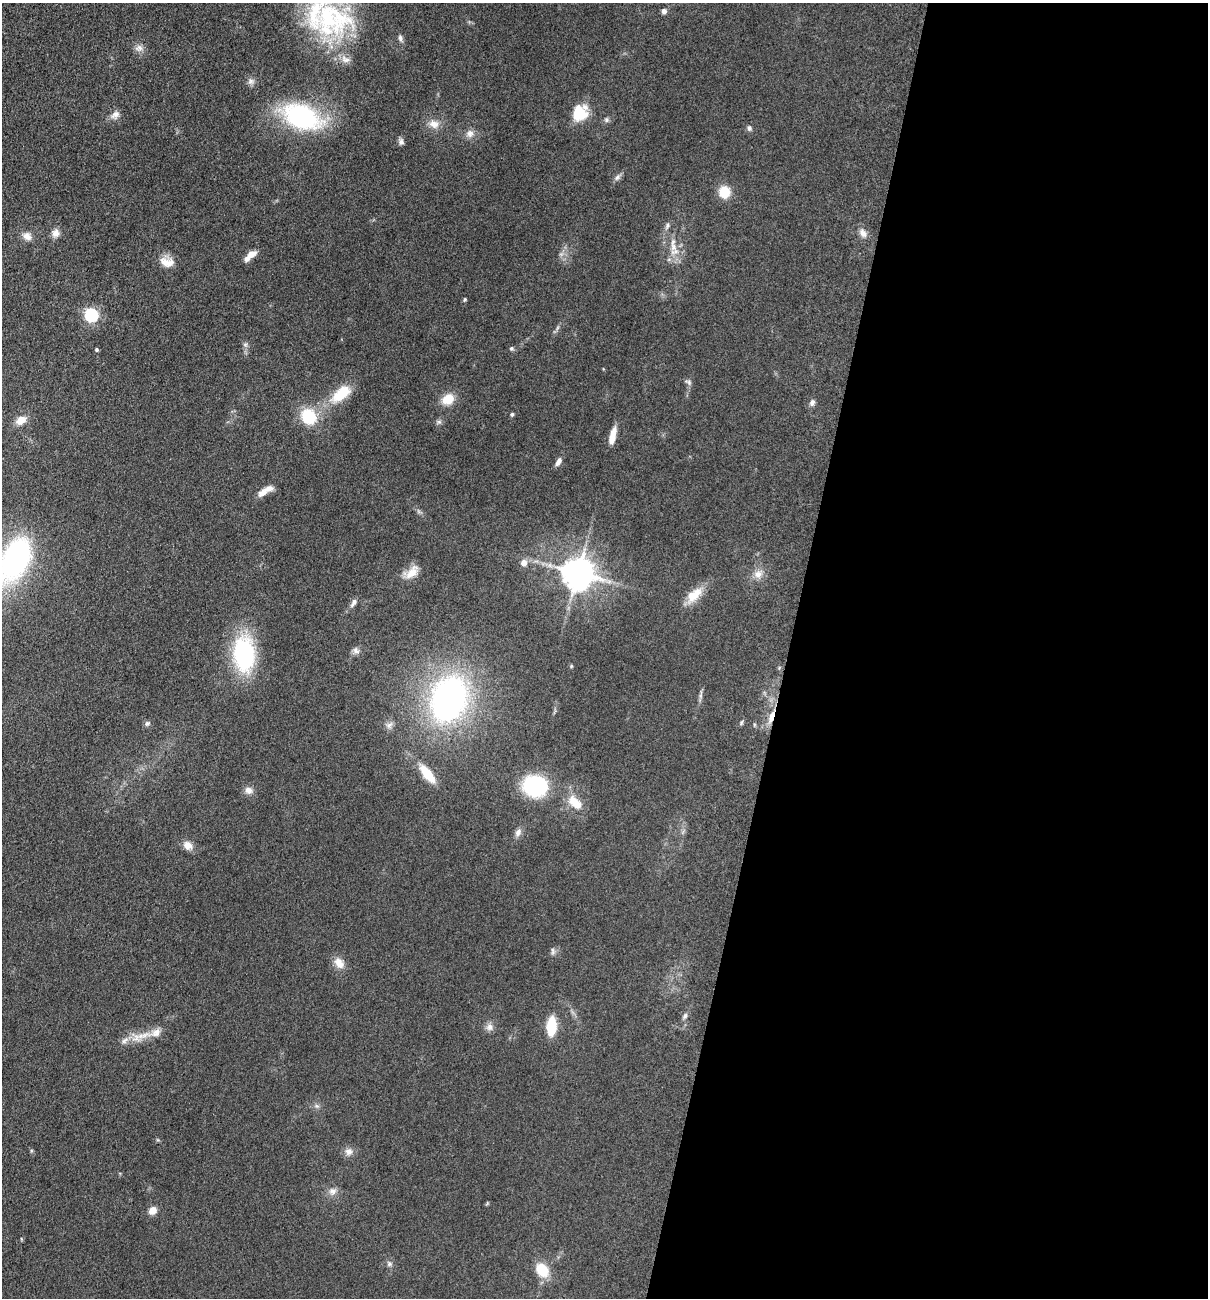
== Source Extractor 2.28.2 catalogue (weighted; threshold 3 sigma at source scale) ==
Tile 12 of 4 x 4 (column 4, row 3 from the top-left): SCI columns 3797-5002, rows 1298-2593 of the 5254 x 5200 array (HDU 1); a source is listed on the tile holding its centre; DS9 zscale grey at full resolution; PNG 1210 x 1300 px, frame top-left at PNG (2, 3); no overlay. Shown black and unused: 35% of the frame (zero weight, under 3 of 5 exposures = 3% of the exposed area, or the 3 px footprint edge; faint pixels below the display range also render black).
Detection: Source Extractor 2.28.2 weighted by HDU 2 'WHT'; one run over the whole footprint, this tile lists its part. Background 0.119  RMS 0.008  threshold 0.0358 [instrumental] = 3 sigma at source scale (4.5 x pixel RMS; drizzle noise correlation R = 1.50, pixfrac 1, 0.05/0.05 arcsec/px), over >= 5 px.
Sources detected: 74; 1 long thin detection or spike segment (spike, bleed or trail) — not listed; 5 inside a brighter listed object's ellipse — not listed separately; the other 68 listed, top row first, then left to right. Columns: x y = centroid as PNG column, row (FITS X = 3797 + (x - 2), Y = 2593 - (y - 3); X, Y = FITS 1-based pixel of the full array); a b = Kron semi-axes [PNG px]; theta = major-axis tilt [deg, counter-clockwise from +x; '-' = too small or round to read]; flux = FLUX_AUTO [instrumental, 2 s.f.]
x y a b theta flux
664 11 5 5 - 3.4
332 19 58 52 -62 130
400 38 8 6 -74 2.3
139 48 12 9 18 4.2
251 81 8 7 - 2.9
579 113 15 13 57 27
115 115 13 9 42 4.6
301 116 35 21 -22 120
606 120 7 6 - 1.8
434 124 14 10 -19 7.2
749 128 7 6 - 2.1
470 133 11 9 68 4.6
401 142 8 6 -82 2.7
617 177 10 6 45 2.7
725 192 13 11 -89 17
667 226 11 5 70 2.3
56 233 11 9 71 4.8
863 233 12 8 -53 4.7
27 236 12 9 -42 5.1
673 247 13 8 -84 7
250 255 16 6 43 7.5
167 262 19 12 -15 9.5
465 299 5 4 - 0.98
91 315 6 6 - 150
511 348 5 5 - 1.3
97 350 4 4 - 1.2
688 382 9 5 -33 2
341 393 30 15 40 24
448 399 13 10 32 14
812 403 8 6 67 2.9
512 414 5 4 - 1.2
309 416 15 13 -53 34
21 420 14 9 29 7.1
558 462 11 6 61 3.6
262 493 14 8 41 5.5
16 557 37 21 66 170
524 563 6 6 - 6
412 572 21 11 46 10
578 573 9 9 - 1600
758 574 11 10 - 6.1
694 595 25 13 43 14
354 602 13 6 57 3.3
356 650 11 7 -49 3.1
244 654 32 19 -86 96
571 666 4 4 - 0.87
449 699 40 29 70 250
772 716 16 5 74 7.5
147 723 7 7 - 1.9
741 723 7 4 61 1.3
389 725 11 7 39 3.3
427 774 20 8 -52 21
535 786 21 18 -9 74
249 790 10 9 - 4.5
574 802 18 11 -51 12
518 832 11 7 64 3.6
188 845 10 9 - 7.1
553 951 10 5 -85 2.1
339 963 15 11 -52 7.8
685 1016 7 5 72 2
551 1026 15 8 86 31
489 1027 10 9 - 4
143 1035 29 7 15 13
317 1106 7 5 -12 1.9
349 1152 10 9 - 4.6
332 1191 11 10 - 4.8
153 1210 9 7 38 7.1
389 1264 7 7 - 2
542 1270 17 12 -55 17
Overlapping masked pixels (flux is a lower limit): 1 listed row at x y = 772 716
Isophote crosses this tile's border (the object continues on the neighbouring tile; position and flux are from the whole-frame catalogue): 2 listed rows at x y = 332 19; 16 557